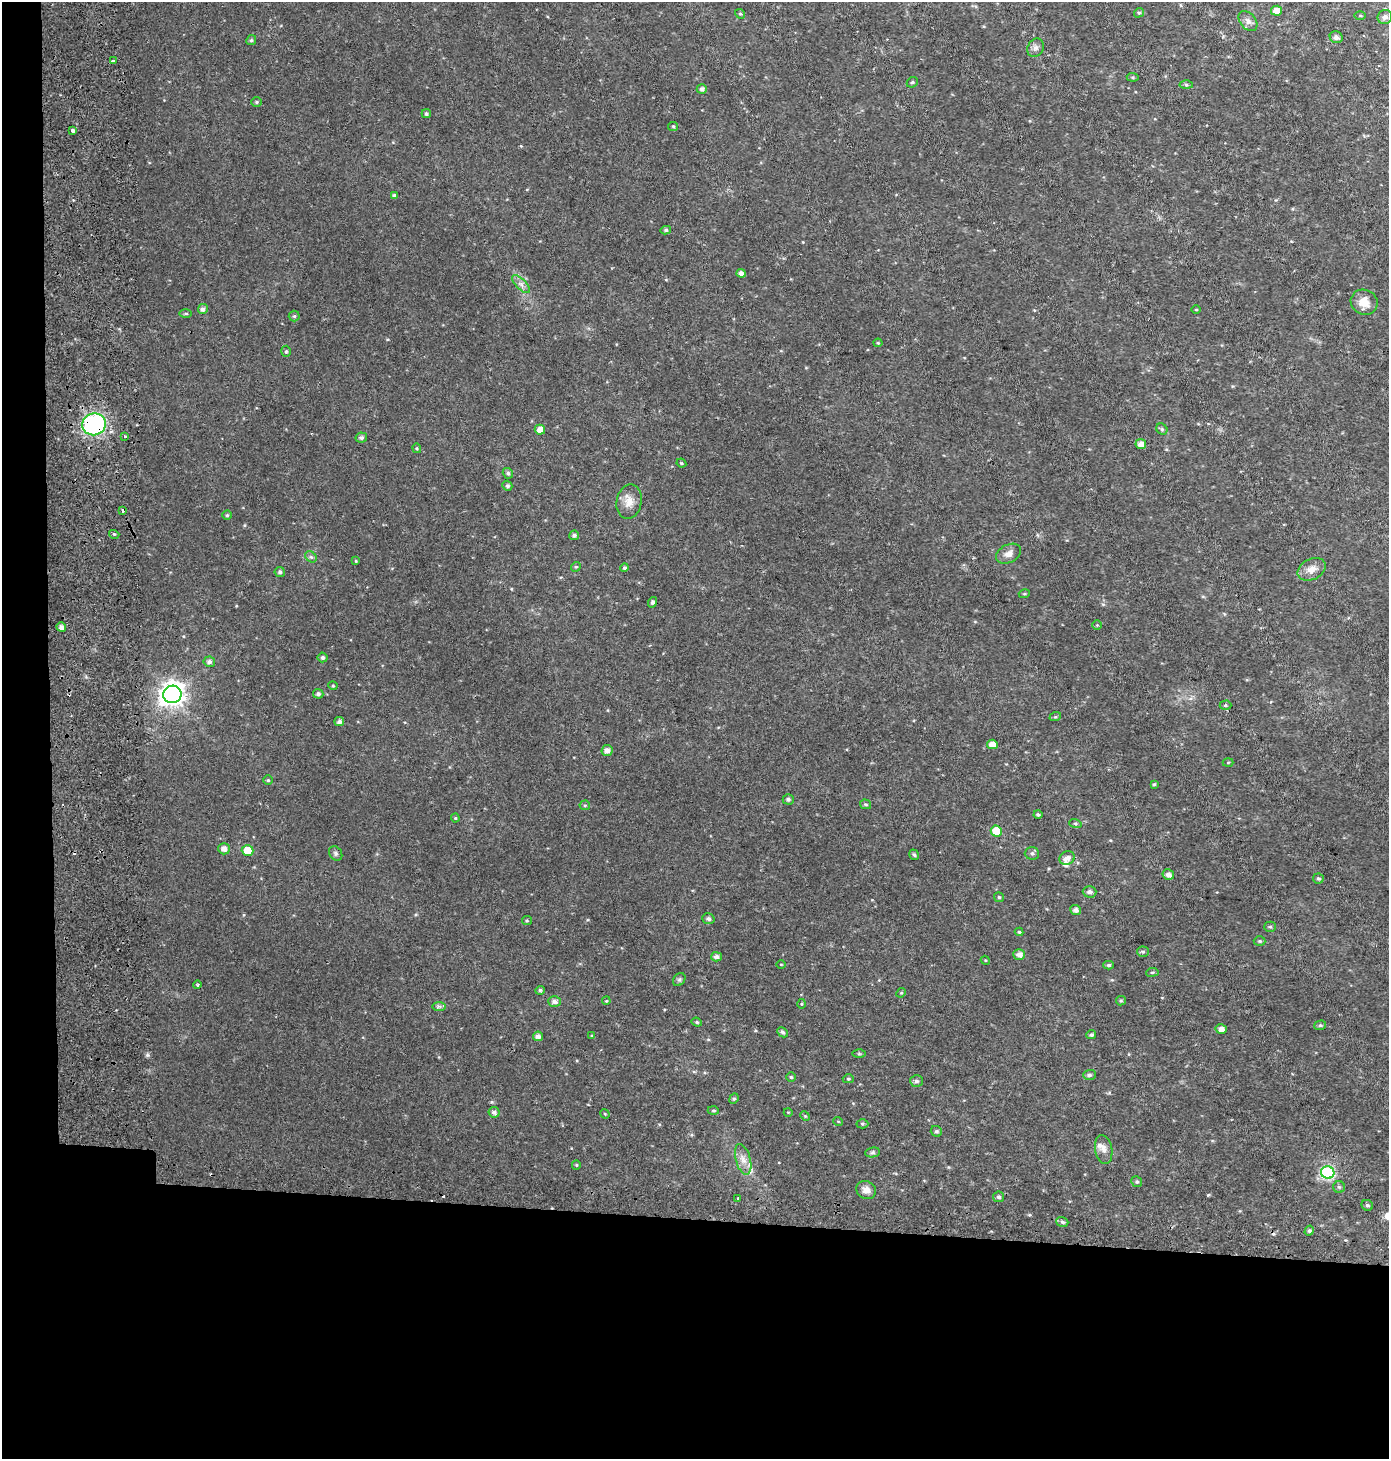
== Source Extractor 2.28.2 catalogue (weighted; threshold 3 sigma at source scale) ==
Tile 7 of 3 x 3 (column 1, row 3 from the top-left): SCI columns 334-1720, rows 63-1519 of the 4819 x 4478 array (HDU 1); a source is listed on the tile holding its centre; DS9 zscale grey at full resolution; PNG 1391 x 1461 px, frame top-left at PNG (2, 2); each listed source drawn as its Kron ellipse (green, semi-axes under 4 px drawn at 4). Shown black and unused: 19% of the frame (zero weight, under 2 of 3 exposures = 6% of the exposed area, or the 3 px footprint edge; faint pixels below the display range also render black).
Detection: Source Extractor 2.28.2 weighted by HDU 2 'WHT'; one run over the whole footprint, this tile lists its part. Background 0.0305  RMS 0.008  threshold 0.0359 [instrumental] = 3 sigma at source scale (4.5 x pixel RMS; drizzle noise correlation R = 1.50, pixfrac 1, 0.0396/0.0396 arcsec/px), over >= 5 px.
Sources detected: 148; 5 cosmic-ray / hot-pixel residue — neither listed nor drawn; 2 inside a brighter listed object's ellipse — not listed separately; the other 141 listed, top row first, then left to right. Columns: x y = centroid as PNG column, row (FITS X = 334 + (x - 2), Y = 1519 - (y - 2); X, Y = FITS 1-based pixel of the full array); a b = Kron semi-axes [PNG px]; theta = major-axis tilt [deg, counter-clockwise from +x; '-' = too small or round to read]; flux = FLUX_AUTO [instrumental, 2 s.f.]
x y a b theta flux
1276 11 5 5 - 7
1139 13 5 4 - 1.2
740 14 5 4 - 1.1
1360 15 6 4 0 0.86
1385 17 7 7 - 3.3
1248 21 11 7 -49 3.8
1336 37 6 6 - 2.8
251 40 5 4 - 1.2
1036 48 9 8 - 3.1
113 61 3 3 - 10
1133 77 6 4 -6 1.1
912 82 6 5 - 1.1
1186 85 6 4 -2 1.1
702 89 5 5 - 2.4
257 102 5 4 - 1
426 114 4 4 - 1.6
673 126 5 4 - 0.92
73 130 4 3 - 2.4
394 195 4 4 - 1.6
666 230 5 4 - 1.4
741 273 4 4 - 3.5
521 284 11 5 -45 3.2
1364 302 13 12 - 9
203 309 5 5 - 3.1
1196 310 4 3 - 0.68
186 313 6 3 0 1
294 316 5 5 - 1.3
878 343 4 4 - 0.84
286 351 5 5 - 1.2
94 424 12 11 - 110
1162 429 6 5 - 1.3
540 430 5 5 - 5.1
125 437 3 2 - 1.6
361 437 6 5 - 2
1141 444 5 5 - 5.1
417 448 5 4 - 0.89
681 463 5 3 - 0.89
508 473 5 5 - 1.6
507 486 5 4 - 1.7
629 502 17 12 78 8.7
122 510 3 3 - 13
227 515 4 4 - 1.1
114 534 5 3 - 0.94
574 535 5 4 - 2
1008 554 13 9 27 5
311 557 6 5 - 1.6
356 561 4 3 - 0.7
576 567 5 4 - 1.1
625 568 4 4 - 1.9
1312 569 15 10 27 7
280 572 5 5 - 1.5
1024 594 5 3 - 0.79
652 602 5 4 - 1.7
1097 625 5 5 - 0.86
61 627 5 4 - 3.6
323 657 5 5 - 1.7
209 662 6 5 - 2.3
333 686 4 4 - 0.85
172 694 9 8 - 680
318 694 5 5 - 2
1225 705 6 4 1 1.3
1055 717 6 3 17 0.94
339 722 5 4 - 2.5
992 744 5 4 - 6.7
607 750 5 5 - 3.6
1228 762 5 3 - 0.7
268 780 5 5 - 1.1
1154 784 4 3 - 0.89
788 799 5 5 - 1.7
866 804 5 5 - 1.2
585 805 5 5 - 1.1
1038 815 4 4 - 1.4
455 818 4 4 - 0.81
1075 824 6 4 -18 1.2
996 831 5 5 - 19
224 849 6 5 - 4.5
248 851 6 5 - 18
336 853 8 6 -56 1.8
1032 853 7 6 - 2.1
914 855 5 4 - 1.4
1067 858 8 6 22 4
1168 875 6 5 - 4.1
1318 878 5 5 - 1.3
1090 892 7 6 - 2.8
999 897 5 5 - 1
1076 910 5 5 - 3
708 919 6 5 - 2.1
527 921 5 4 - 0.91
1270 927 5 5 - 1.1
1019 932 4 4 - 0.91
1260 941 6 5 - 1.1
1143 952 6 5 - 1.2
1019 954 6 5 - 4.1
716 957 5 5 - 3.4
985 960 5 3 - 0.75
781 964 4 3 - 0.58
1109 965 5 4 - 1.5
1152 972 6 3 8 0.96
679 979 7 5 53 1.4
198 985 4 3 - 1.2
540 990 5 4 - 1.7
901 993 5 4 - 0.88
554 1001 6 5 - 2.6
606 1001 4 3 - 0.69
1121 1001 5 4 - 1.1
802 1004 5 3 - 0.75
439 1006 7 4 0 1.5
697 1022 5 4 - 1.1
1320 1025 6 4 19 1.2
1221 1029 5 5 - 4
783 1032 6 4 -46 1.7
1091 1035 5 4 - 1.6
538 1036 5 4 - 3.5
592 1036 4 4 - 0.89
859 1054 6 4 -1 0.98
1089 1075 6 5 - 1.6
791 1077 5 5 - 1.1
848 1079 5 4 - 1.1
916 1081 6 6 - 2.1
734 1099 5 4 - 1.2
713 1110 6 4 -1 1.2
494 1112 5 5 - 2.9
788 1112 4 3 - 0.58
605 1114 5 4 - 0.71
805 1116 5 4 - 0.96
838 1121 5 3 - 0.61
862 1124 6 4 -2 1.1
936 1131 6 5 - 1.5
1104 1149 14 8 -81 4.8
873 1152 7 5 7 1.4
743 1159 16 7 -74 6.3
576 1165 5 4 - 0.9
1328 1172 6 6 - 110
1137 1182 5 5 - 1.4
1339 1187 6 6 - 1.5
866 1190 10 9 - 5
999 1197 5 5 - 1.9
737 1198 3 2 - 1.2
1367 1205 6 5 - 1.6
1062 1222 6 4 -20 1.7
1309 1231 5 4 - 1.4
Overlapping masked pixels (flux is a lower limit): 1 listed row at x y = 94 424
Unlisted compact peaks at least as high as the median listed source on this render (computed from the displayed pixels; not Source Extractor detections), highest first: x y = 1208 1195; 147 1055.